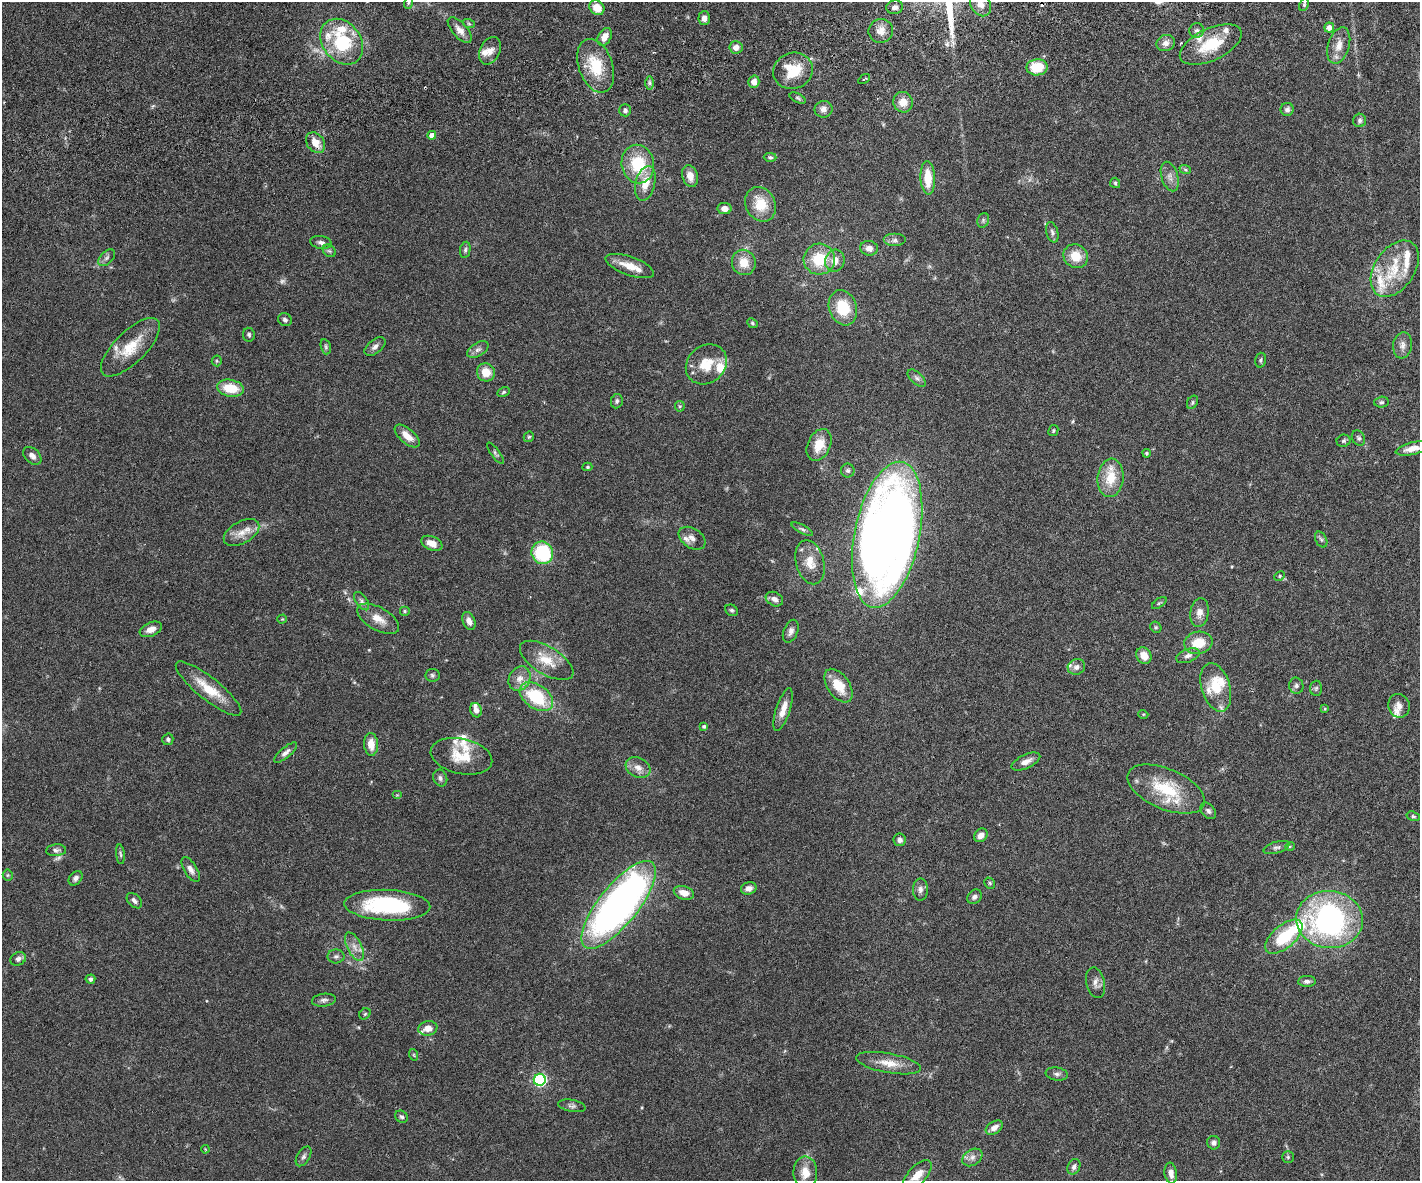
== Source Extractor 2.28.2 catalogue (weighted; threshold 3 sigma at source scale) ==
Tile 8 of 3 x 4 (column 2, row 3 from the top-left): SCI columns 1576-2993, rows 1238-2416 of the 4677 x 4892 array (HDU 1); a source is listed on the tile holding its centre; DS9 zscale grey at full resolution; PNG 1422 x 1183 px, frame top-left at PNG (2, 2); each listed source drawn as its Kron ellipse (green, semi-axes under 4 px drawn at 4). Shown black and unused: <1% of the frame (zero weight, under 3 of 6 exposures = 5% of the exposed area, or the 3 px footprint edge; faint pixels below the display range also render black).
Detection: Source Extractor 2.28.2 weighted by HDU 2 'WHT'; one run over the whole footprint, this tile lists its part. Background 0.0471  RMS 0.0026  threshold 0.0107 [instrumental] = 3 sigma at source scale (4.09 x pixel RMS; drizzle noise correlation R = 1.36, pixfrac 0.8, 0.05/0.05 arcsec/px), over >= 5 px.
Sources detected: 213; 3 too faint to see at this stretch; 1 inside a brighter object's white glare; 1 cosmic-ray / hot-pixel residue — neither listed nor drawn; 24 inside a brighter listed object's ellipse — not listed separately; the other 184 listed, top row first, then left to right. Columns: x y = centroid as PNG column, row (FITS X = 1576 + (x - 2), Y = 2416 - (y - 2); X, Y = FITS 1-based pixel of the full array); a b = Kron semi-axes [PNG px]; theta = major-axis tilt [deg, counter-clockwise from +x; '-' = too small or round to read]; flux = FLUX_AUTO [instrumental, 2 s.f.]
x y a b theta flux
408 3 6 4 70 0.35
980 4 13 9 -58 2
1304 5 7 4 65 0.44
895 7 8 6 12 0.86
597 8 8 6 -40 3.4
704 18 7 5 87 1.4
469 24 6 4 -19 0.37
1329 27 5 4 - 1.3
460 30 16 7 -48 1.8
881 31 12 12 - 2.1
1197 31 7 7 - 0.77
605 37 9 6 60 2.1
342 42 25 19 -52 15
1166 43 9 8 - 1.4
1211 44 33 16 25 9.4
1339 45 19 10 73 2.8
736 47 6 6 - 1.5
490 51 14 10 64 2
596 66 28 17 -70 8.8
1037 67 10 8 1 6.6
793 71 20 18 21 7.8
864 79 6 2 33 0.27
754 82 6 5 - 1.8
650 83 7 4 -89 0.53
798 98 8 4 -27 0.45
903 102 10 9 - 2.8
823 109 9 8 - 1.4
1287 109 6 6 - 0.8
625 110 6 6 - 0.75
1360 120 7 6 - 0.64
432 135 4 4 - 1.7
315 143 11 8 -53 2.7
770 157 6 4 -2 0.48
638 164 19 16 -78 10
1185 169 6 3 -20 0.36
690 176 11 7 -75 2.3
1170 177 15 8 -73 1.6
928 178 16 7 -88 5.5
645 183 18 9 76 4
1115 183 5 5 - 0.36
761 204 18 14 -63 5.9
724 208 7 5 -10 1.5
983 220 7 5 71 0.5
1052 232 10 6 -75 0.72
894 240 11 6 0 0.94
321 242 11 6 -9 0.9
869 248 9 7 -8 1.6
465 250 8 5 80 0.56
329 251 7 5 -42 0.5
1076 256 13 11 -40 4.3
107 258 10 6 45 0.71
819 259 15 15 - 8.1
835 261 11 9 75 2.4
744 262 13 12 - 3.6
630 266 25 9 -20 3.9
1395 269 31 20 56 9.5
843 308 18 13 -71 7.8
285 320 7 6 - 0.59
753 323 5 4 - 0.35
249 335 7 6 - 0.46
1403 345 13 9 82 1.5
375 346 12 7 38 1
130 347 38 15 44 7.1
326 347 8 5 -73 0.44
478 350 12 6 31 1
1261 360 7 5 76 0.45
217 361 5 5 - 0.32
706 364 22 18 40 5.7
486 372 9 9 - 3.6
917 378 11 5 -43 0.76
230 388 13 8 -9 6.1
504 392 6 4 28 0.41
617 401 7 5 80 0.59
1192 402 7 5 60 0.42
1381 402 7 5 2 0.5
680 406 5 5 - 0.38
1053 431 6 4 61 0.36
407 436 15 7 -40 2.6
529 437 6 4 43 0.35
1358 438 8 6 -61 0.57
1344 441 7 6 - 0.49
819 445 17 11 65 4.5
1412 449 17 6 13 2.3
495 453 13 4 -54 0.55
1147 453 4 4 - 0.37
32 456 10 7 -44 1.1
587 467 5 4 - 0.3
848 471 7 7 - 0.6
1111 478 19 13 84 6
802 529 12 4 -28 0.57
242 533 19 11 30 2.9
887 535 74 32 78 290
692 538 14 9 -33 1.5
1321 539 8 5 -62 0.51
432 543 11 7 -22 2.3
542 553 11 10 - 18
810 562 22 14 -75 3.9
1280 576 5 4 - 0.35
774 599 9 6 -28 1.1
362 601 10 5 -54 0.75
1159 603 8 4 35 0.36
731 610 7 5 -30 0.45
405 611 5 5 - 0.39
1199 613 14 9 83 1.8
282 619 4 4 - 0.23
378 619 23 11 -30 3.2
469 621 9 6 -68 1.5
1156 627 6 5 - 0.35
151 629 12 7 23 1.5
791 631 12 7 68 1.1
1198 643 14 11 13 5
1144 655 9 7 -57 2.6
1188 656 12 6 21 1.1
547 660 30 14 -31 5.4
1076 667 9 7 23 1.2
432 675 7 6 - 0.57
519 679 13 10 61 2.3
839 686 19 11 -55 5.3
1296 686 8 7 - 0.7
1216 687 25 14 -73 6.3
1316 688 7 6 - 0.51
208 689 41 11 -39 6.4
536 697 18 12 -35 13
1399 706 12 10 -68 1.5
1325 709 4 4 - 0.21
476 710 7 5 -71 1.3
783 710 22 7 72 2.6
1143 714 5 3 - 0.21
704 726 4 4 - 0.54
168 739 6 5 - 0.51
371 744 11 7 -85 3.1
286 752 14 5 40 1
461 756 31 17 -12 6.6
1026 761 15 7 24 1.7
638 768 13 9 -28 2
440 778 8 7 - 0.76
1166 789 41 20 -23 12
397 795 5 4 - 0.27
1208 811 9 6 -49 0.72
1413 816 7 4 -18 0.39
981 835 7 6 - 1.5
900 840 6 6 - 0.79
1290 846 5 3 - 0.21
1276 848 13 6 15 0.79
56 850 10 6 4 0.77
120 854 10 4 -84 0.44
191 869 14 6 -59 1.3
8 875 5 5 - 0.31
76 878 8 6 49 0.77
990 883 6 5 - 0.36
749 888 8 6 16 1.3
920 889 11 7 90 1
684 893 10 6 -18 2.3
974 897 8 6 44 0.88
134 901 9 6 -44 0.82
387 905 43 15 -2 25
618 905 54 19 51 120
1329 920 33 28 -5 57
1284 937 22 11 40 12
354 947 15 7 -64 1.9
336 956 8 7 - 0.73
18 959 8 6 28 0.95
90 979 5 4 - 0.68
1307 981 9 5 3 0.85
1095 983 15 9 -77 1.4
324 1000 12 6 7 0.85
365 1014 6 5 - 0.36
428 1028 9 7 10 2.1
414 1055 6 3 -72 0.3
888 1063 33 9 -10 4
1057 1074 11 6 -9 0.79
540 1080 6 6 - 39
572 1106 14 6 -10 0.81
401 1117 7 5 -38 0.53
994 1128 9 6 33 1.5
1214 1143 7 6 - 0.77
205 1149 4 3 - 0.2
304 1156 11 6 58 0.75
972 1157 11 8 33 1.2
1288 1157 6 6 - 0.42
1074 1167 8 6 63 0.88
805 1173 16 12 -89 3.2
1171 1173 10 6 -81 1.6
917 1175 19 9 48 4.3
Isophote crosses this tile's border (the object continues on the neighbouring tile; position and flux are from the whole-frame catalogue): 2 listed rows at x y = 980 4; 917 1175